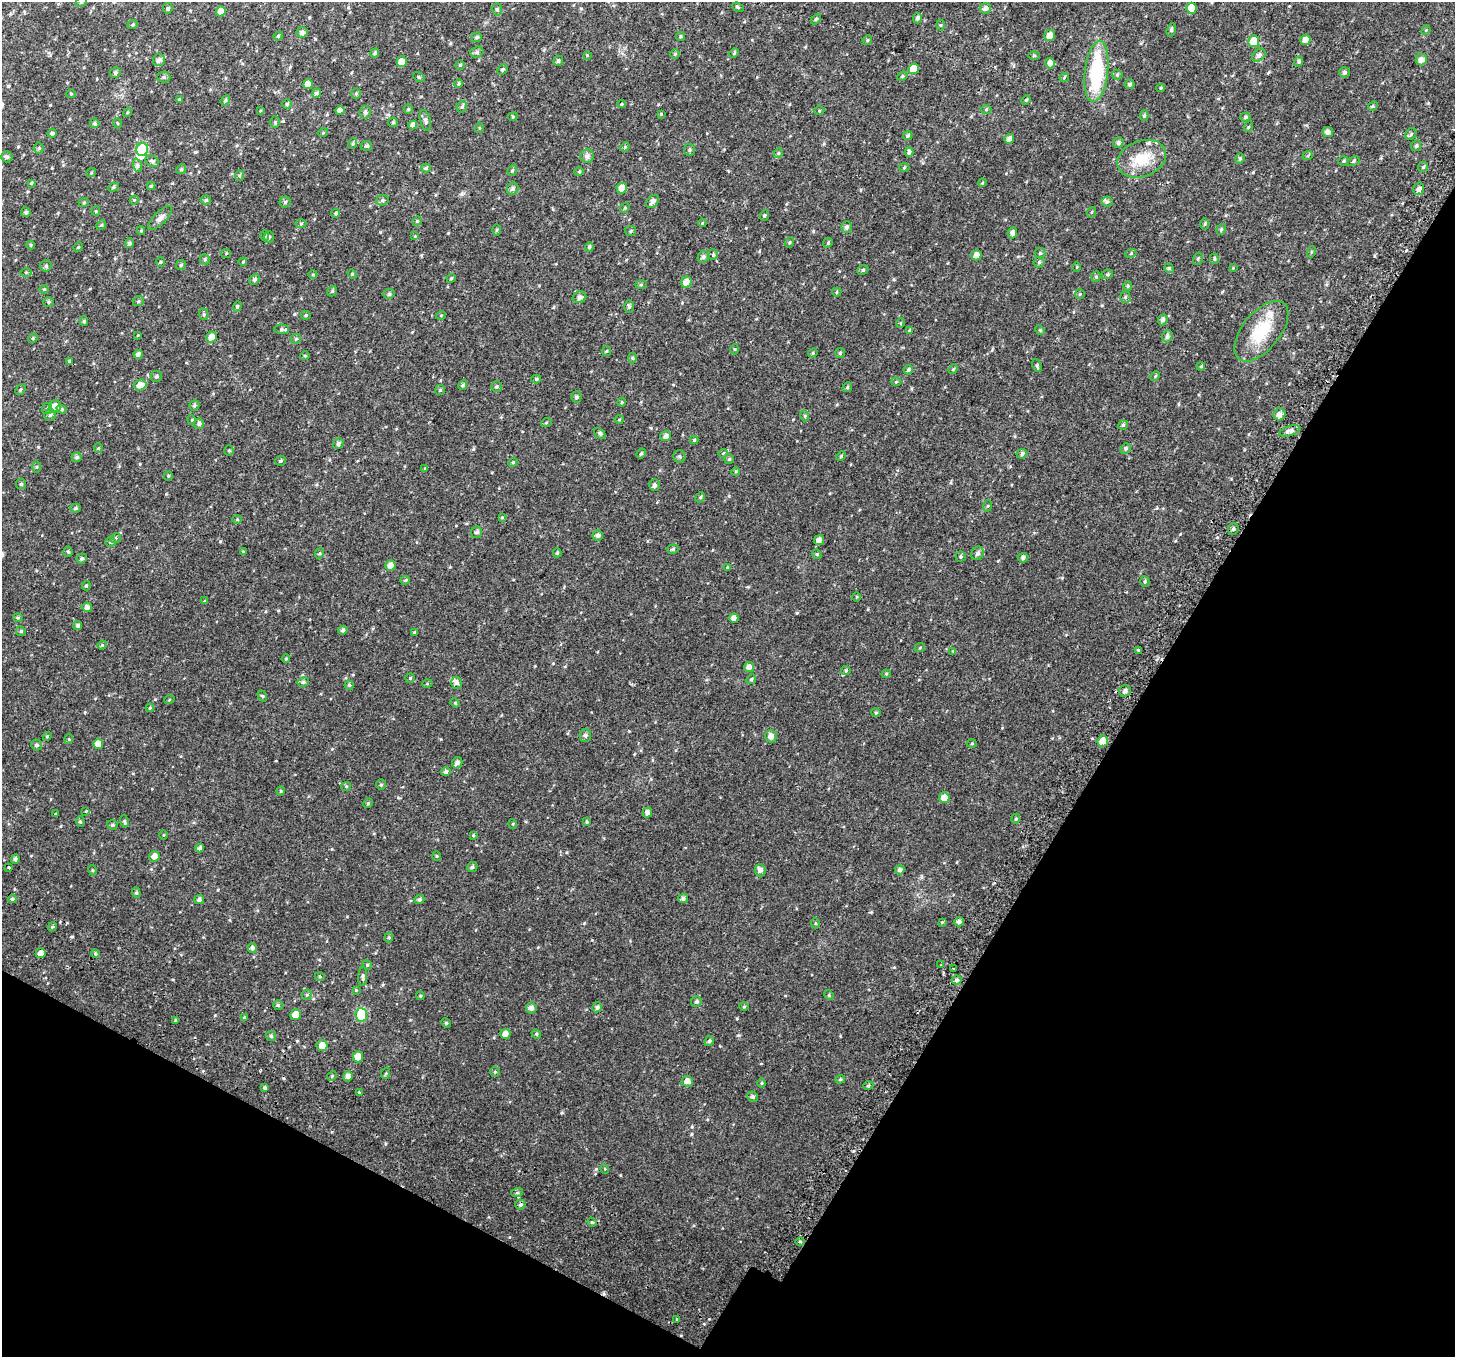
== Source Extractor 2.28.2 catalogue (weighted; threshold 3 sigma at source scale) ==
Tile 15 of 4 x 4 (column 3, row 4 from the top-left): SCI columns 2985-4437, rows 311-1665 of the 5977 x 6104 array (HDU 1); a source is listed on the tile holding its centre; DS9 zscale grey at full resolution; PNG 1457 x 1359 px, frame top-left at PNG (2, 2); each listed source drawn as its Kron ellipse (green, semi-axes under 4 px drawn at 4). Shown black and unused: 29% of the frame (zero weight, under 2 of 3 exposures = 6% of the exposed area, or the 3 px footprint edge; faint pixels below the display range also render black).
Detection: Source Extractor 2.28.2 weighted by HDU 2 'WHT'; one run over the whole footprint, this tile lists its part. Background 0.0277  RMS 0.0088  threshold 0.0395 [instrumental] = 3 sigma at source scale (4.5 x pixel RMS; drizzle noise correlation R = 1.50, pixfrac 1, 0.0396/0.0396 arcsec/px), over >= 5 px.
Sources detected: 420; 1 inside a brighter object's white glare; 3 cosmic-ray / hot-pixel residue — neither listed nor drawn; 4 inside a brighter listed object's ellipse — not listed separately; the other 412 listed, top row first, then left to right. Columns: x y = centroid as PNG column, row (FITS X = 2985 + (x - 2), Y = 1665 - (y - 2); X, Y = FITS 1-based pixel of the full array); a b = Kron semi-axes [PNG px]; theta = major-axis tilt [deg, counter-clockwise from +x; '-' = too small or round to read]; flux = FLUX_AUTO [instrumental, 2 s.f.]
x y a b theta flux
81 2 6 5 - 1.4
738 7 6 4 -22 1.1
168 8 5 5 - 1.1
985 8 5 5 - 3
1191 8 5 5 - 13
497 9 6 5 - 1.5
221 11 5 4 - 6.5
918 18 5 4 - 1.9
816 19 6 3 45 1
133 24 5 3 - 0.91
940 25 5 3 - 0.87
1171 30 7 4 72 1.3
1426 30 5 4 - 0.76
302 32 5 5 - 2.9
1050 35 5 5 - 5.9
278 36 4 4 - 0.97
680 36 4 4 - 1
477 37 5 4 - 1.6
867 40 5 4 - 1
1305 40 5 5 - 4.8
1254 41 6 5 - 14
477 52 7 5 16 1.9
375 53 4 4 - 2
734 53 5 4 - 0.92
675 54 4 4 - 0.89
587 55 4 4 - 0.68
1034 55 6 4 0 0.98
1259 55 7 5 43 2.7
159 60 6 6 - 3.3
1421 60 6 5 - 4.4
558 61 5 4 - 1.8
1299 61 5 4 - 1.8
402 62 5 5 - 5.9
1050 63 5 5 - 4.7
460 65 5 4 - 1.1
914 69 5 5 - 14
502 70 6 4 46 1.2
1096 71 31 11 84 59
115 72 5 5 - 2
1344 72 5 5 - 1.7
1117 75 5 5 - 1.1
902 76 5 4 - 0.99
164 77 6 5 - 1.6
419 77 6 3 -35 0.87
1064 77 5 3 - 0.81
308 84 5 4 - 7.7
459 84 4 4 - 0.93
1129 84 5 5 - 1.5
1161 88 4 3 - 1
316 93 5 4 - 2.1
71 94 5 4 - 0.88
356 94 5 4 - 1.1
179 99 4 3 - 0.72
225 100 5 4 - 1.3
1026 100 5 4 - 0.96
287 104 5 4 - 1.2
622 104 4 3 - 0.75
1373 106 5 4 - 0.99
462 107 6 5 - 1.9
408 109 5 4 - 0.99
340 110 4 4 - 3.2
986 110 5 3 - 0.82
260 111 4 2 - 0.57
819 111 5 3 - 0.8
127 112 5 3 - 1
365 112 6 5 - 2.1
661 114 3 3 - 0.66
1144 115 5 4 - 1.3
513 117 4 4 - 0.9
1246 117 5 4 - 1.4
425 120 10 5 -75 2.4
275 122 6 5 - 1.3
393 122 5 5 - 1.1
95 123 5 4 - 1.7
117 123 5 3 - 0.66
413 125 4 4 - 4.4
1248 127 5 3 - 0.71
479 128 5 3 - 0.76
1328 132 5 5 - 3.7
52 133 4 4 - 1.7
323 133 5 3 - 0.71
1411 134 6 5 - 1.4
908 135 5 4 - 1.4
1009 139 5 4 - 3.3
1118 143 5 5 - 1.5
353 144 5 4 - 1.3
367 146 5 5 - 1.6
1416 146 5 5 - 1.6
625 147 5 4 - 1
39 148 5 5 - 1.2
142 149 6 6 - 46
690 150 6 5 - 1.4
909 152 5 4 - 2.3
778 153 5 4 - 1.2
1308 155 5 3 - 0.99
587 156 7 7 - 2.4
7 157 5 5 - 2.1
1142 159 25 18 20 23
1240 159 5 4 - 1.1
152 161 7 5 -27 1.7
1344 161 5 4 - 1.1
1353 161 6 4 28 1.2
137 165 7 4 -71 1.7
1423 167 5 5 - 1.3
426 168 5 4 - 1.4
904 168 5 3 - 0.85
181 169 5 4 - 1.1
512 170 6 4 67 1.2
579 172 4 4 - 0.89
91 173 5 3 - 0.75
239 176 5 4 - 1.1
31 183 4 4 - 0.77
982 183 4 3 - 0.7
151 186 4 4 - 1
113 187 5 4 - 1.2
622 188 5 5 - 6.9
513 189 6 5 - 2.1
1419 189 6 5 - 2.5
134 200 5 4 - 0.73
206 200 5 4 - 1.5
382 200 6 5 - 1.4
653 201 7 5 49 3.4
84 202 5 3 - 0.8
285 202 5 5 - 1.5
1107 202 6 5 - 1.4
625 208 5 4 - 0.99
96 211 5 4 - 0.86
26 212 5 4 - 2
1092 212 5 3 - 0.75
336 213 4 4 - 1.6
764 215 5 4 - 1.1
160 218 16 6 44 3.9
417 221 5 4 - 0.95
702 223 4 3 - 0.67
301 224 5 3 - 0.86
1205 224 5 3 - 0.95
101 225 5 4 - 1.1
846 227 6 5 - 1.9
1221 229 6 4 69 1.3
496 230 6 4 89 0.93
141 231 4 4 - 0.89
630 231 5 5 - 1.1
1012 233 5 4 - 3.2
265 236 5 4 - 1.2
415 236 4 4 - 0.75
269 237 6 5 - 1.2
789 242 5 3 - 0.83
130 243 5 4 - 2
828 243 5 4 - 0.98
31 245 4 4 - 0.94
78 247 5 4 - 0.94
589 247 4 4 - 1.5
1311 252 5 3 - 0.78
226 253 5 4 - 0.85
1040 253 5 5 - 1.3
1131 253 5 3 - 0.96
713 255 5 5 - 1.3
976 255 5 5 - 5.2
703 257 6 5 - 2
205 259 5 5 - 1.1
1198 259 6 5 - 1.3
1214 259 5 4 - 1.3
161 262 5 4 - 0.98
243 262 4 3 - 0.74
1039 262 6 5 - 1.2
181 265 5 5 - 1.3
46 266 6 5 - 1.7
1077 267 5 3 - 0.8
1169 268 5 4 - 1.2
1233 268 4 4 - 0.61
863 270 6 4 23 1.3
26 272 6 4 0 0.95
313 274 4 3 - 0.63
352 274 5 4 - 0.95
1107 274 6 4 22 1.2
1096 277 5 4 - 1.2
451 278 4 4 - 0.91
255 279 5 4 - 1.9
686 282 5 5 - 7.8
641 285 6 4 2 1
1128 286 5 4 - 0.99
44 289 4 4 - 0.9
332 291 5 4 - 1.1
836 292 5 4 - 1.1
389 294 6 5 - 1.6
1080 294 5 4 - 0.93
579 297 7 5 21 3
1125 297 5 5 - 1.2
138 301 6 5 - 1.3
49 302 5 5 - 1.2
237 306 5 4 - 1
629 307 6 5 - 1.8
204 314 6 4 -71 1.2
306 315 5 4 - 1
441 315 5 3 - 0.76
1163 320 6 4 67 2.2
84 321 5 4 - 1.4
901 323 5 3 - 0.65
281 329 7 5 -1 1.7
909 330 4 3 - 0.63
1040 330 5 4 - 1
1261 331 36 18 51 34
138 335 4 3 - 0.65
1167 336 6 5 - 2.3
211 337 5 5 - 5.8
33 338 5 4 - 0.95
296 339 5 4 - 1.1
734 349 5 3 - 0.8
606 351 5 4 - 1
813 353 5 4 - 1
840 353 5 5 - 1.1
138 354 4 4 - 2.5
305 356 5 3 - 0.82
632 358 5 3 - 0.87
69 361 3 3 - 0.81
1037 366 7 3 -65 1.2
1201 366 4 3 - 0.76
953 369 5 4 - 1.1
908 370 5 4 - 1.6
156 376 5 5 - 1.7
1155 376 5 3 - 0.87
536 379 5 4 - 1.2
896 382 5 3 - 0.79
140 385 6 5 - 6.7
463 385 5 4 - 1.5
496 387 5 5 - 1.4
847 387 5 4 - 1.1
20 389 6 3 46 1
440 390 5 5 - 1.1
576 397 5 5 - 1.9
622 402 4 3 - 0.76
55 406 6 6 - 7.7
194 406 5 4 - 1.6
47 409 5 5 - 1.3
62 409 5 4 - 1.2
1280 414 6 6 - 4
50 415 6 5 - 1.6
805 416 5 3 - 0.92
192 420 5 3 - 0.68
619 420 5 3 - 0.77
546 423 5 3 - 0.84
199 424 5 5 - 2.2
1123 425 5 4 - 1.2
1290 431 11 5 17 3.4
600 434 6 4 -42 1.5
665 436 5 5 - 3.6
694 440 4 4 - 1
338 443 5 5 - 2
98 448 5 4 - 0.89
1126 448 5 5 - 1.5
229 450 5 4 - 1.2
723 453 5 3 - 0.65
641 454 5 3 - 1.2
1022 454 5 5 - 2.1
841 456 5 4 - 1.1
77 457 5 5 - 2
679 457 6 6 - 1.4
729 459 5 5 - 1.2
281 461 5 5 - 1.4
513 462 4 3 - 0.77
37 467 5 4 - 1.2
425 468 4 4 - 0.95
736 471 4 3 - 0.76
168 476 5 4 - 0.9
21 484 5 5 - 1.3
654 485 6 5 - 2.1
700 497 5 4 - 1.2
987 506 6 3 70 0.93
75 508 5 4 - 1.6
502 517 4 3 - 0.79
237 519 4 4 - 0.78
1233 529 6 5 - 1.9
477 532 6 5 - 2.1
598 535 5 5 - 2.8
115 538 5 4 - 1.3
819 540 5 5 - 3.5
110 542 5 5 - 1.3
673 549 6 4 16 1.2
68 552 5 4 - 1
243 552 4 4 - 0.78
319 553 5 4 - 1
557 553 4 4 - 1.3
977 553 7 6 - 2.4
817 554 5 4 - 1
961 556 5 5 - 1.2
82 558 5 4 - 1.7
1023 558 5 5 - 2
390 565 5 5 - 4.7
727 567 4 3 - 0.63
405 580 5 3 - 1
1145 581 5 4 - 1.1
86 586 4 3 - 1.2
857 597 5 3 - 0.72
205 601 4 3 - 0.93
87 607 5 4 - 3.8
18 618 4 4 - 1
734 618 5 4 - 4.2
77 625 4 4 - 1.9
343 630 4 4 - 1.9
21 631 5 4 - 1.1
414 632 4 3 - 0.81
102 645 5 4 - 0.93
920 647 5 3 - 0.84
1138 650 3 2 - 0.98
953 651 4 4 - 0.78
286 659 4 3 - 0.88
749 667 5 5 - 4.4
846 670 4 4 - 0.98
886 674 4 4 - 0.94
410 678 5 4 - 1
751 679 5 4 - 1.2
303 682 6 5 - 1.8
457 683 6 5 - 2.6
427 684 5 3 - 0.77
349 685 4 4 - 1.1
1125 691 6 5 - 2.7
262 696 6 4 -57 0.97
169 700 5 3 - 0.73
455 703 5 4 - 0.96
150 708 4 3 - 1
876 713 5 4 - 0.96
585 735 6 5 - 2.2
47 736 5 4 - 0.95
771 736 6 5 - 4.2
69 739 5 3 - 0.79
1103 741 6 5 - 7.8
972 743 5 3 - 0.73
98 744 5 5 - 8.5
36 745 5 5 - 1.9
457 763 6 5 - 2.8
446 772 4 4 - 2.1
381 785 5 5 - 1.2
346 786 5 4 - 1.1
281 791 4 4 - 1
944 798 5 5 - 7.2
368 803 5 4 - 1
86 811 4 4 - 0.66
647 813 5 4 - 3.5
55 814 4 3 - 0.6
1016 819 5 4 - 1
80 821 5 4 - 1.3
124 821 6 4 -75 1.3
587 822 4 3 - 0.96
513 824 5 3 - 0.69
112 825 5 4 - 1.1
163 835 5 3 - 0.63
473 835 4 4 - 0.77
200 848 4 4 - 2.5
154 856 5 5 - 4.6
437 856 5 4 - 0.92
15 859 4 4 - 1.9
9 867 3 3 - 9
472 867 5 5 - 1.7
92 870 5 3 - 0.83
760 870 6 5 - 3
900 870 5 4 - 2.4
136 893 5 4 - 1.1
683 898 5 4 - 1.8
12 899 4 3 - 1.1
199 899 5 4 - 2.3
419 899 5 4 - 2.2
942 922 4 4 - 0.68
959 922 5 4 - 2.6
815 923 5 3 - 0.79
52 927 5 3 - 0.93
389 938 5 4 - 1.1
252 948 5 4 - 2.4
41 953 5 5 - 5.1
95 954 4 3 - 1.3
367 965 5 4 - 1
941 965 3 3 - 1
954 969 3 2 - 1.7
320 977 5 3 - 0.87
363 977 9 4 87 2.1
956 980 5 4 - 2
356 990 4 4 - 0.73
307 995 5 4 - 1.3
829 995 5 4 - 1
420 996 4 4 - 0.93
696 1001 5 5 - 1.9
278 1005 5 5 - 1.2
597 1007 5 4 - 2.1
744 1007 5 3 - 0.91
531 1008 5 5 - 3.3
296 1015 5 5 - 7.7
361 1015 6 6 - 40
245 1017 4 3 - 1.3
176 1020 4 3 - 1.8
446 1023 5 4 - 1.1
505 1034 5 5 - 4.4
536 1034 5 4 - 1.2
271 1036 5 5 - 1.5
709 1041 5 4 - 1.6
322 1046 5 5 - 6.7
358 1057 6 5 - 6.7
495 1072 5 4 - 0.97
386 1073 6 4 72 1.1
332 1076 5 4 - 1.1
348 1076 5 5 - 3.5
840 1079 5 4 - 1.1
687 1081 6 5 - 4.9
762 1083 5 3 - 0.79
868 1086 5 3 - 0.93
265 1088 3 3 - 1.7
359 1093 3 3 - 3.1
752 1097 5 5 - 2.1
605 1169 5 3 - 0.73
517 1193 6 4 19 1.3
520 1205 5 5 - 1.8
592 1222 5 4 - 1.2
800 1242 5 3 - 0.84
677 1319 3 3 - 2.8
Isophote crosses this tile's border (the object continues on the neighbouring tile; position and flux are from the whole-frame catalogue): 1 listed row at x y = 81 2
Unlisted compact peaks at least as high as the median listed source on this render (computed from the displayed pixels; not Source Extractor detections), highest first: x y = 596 1169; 1217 537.